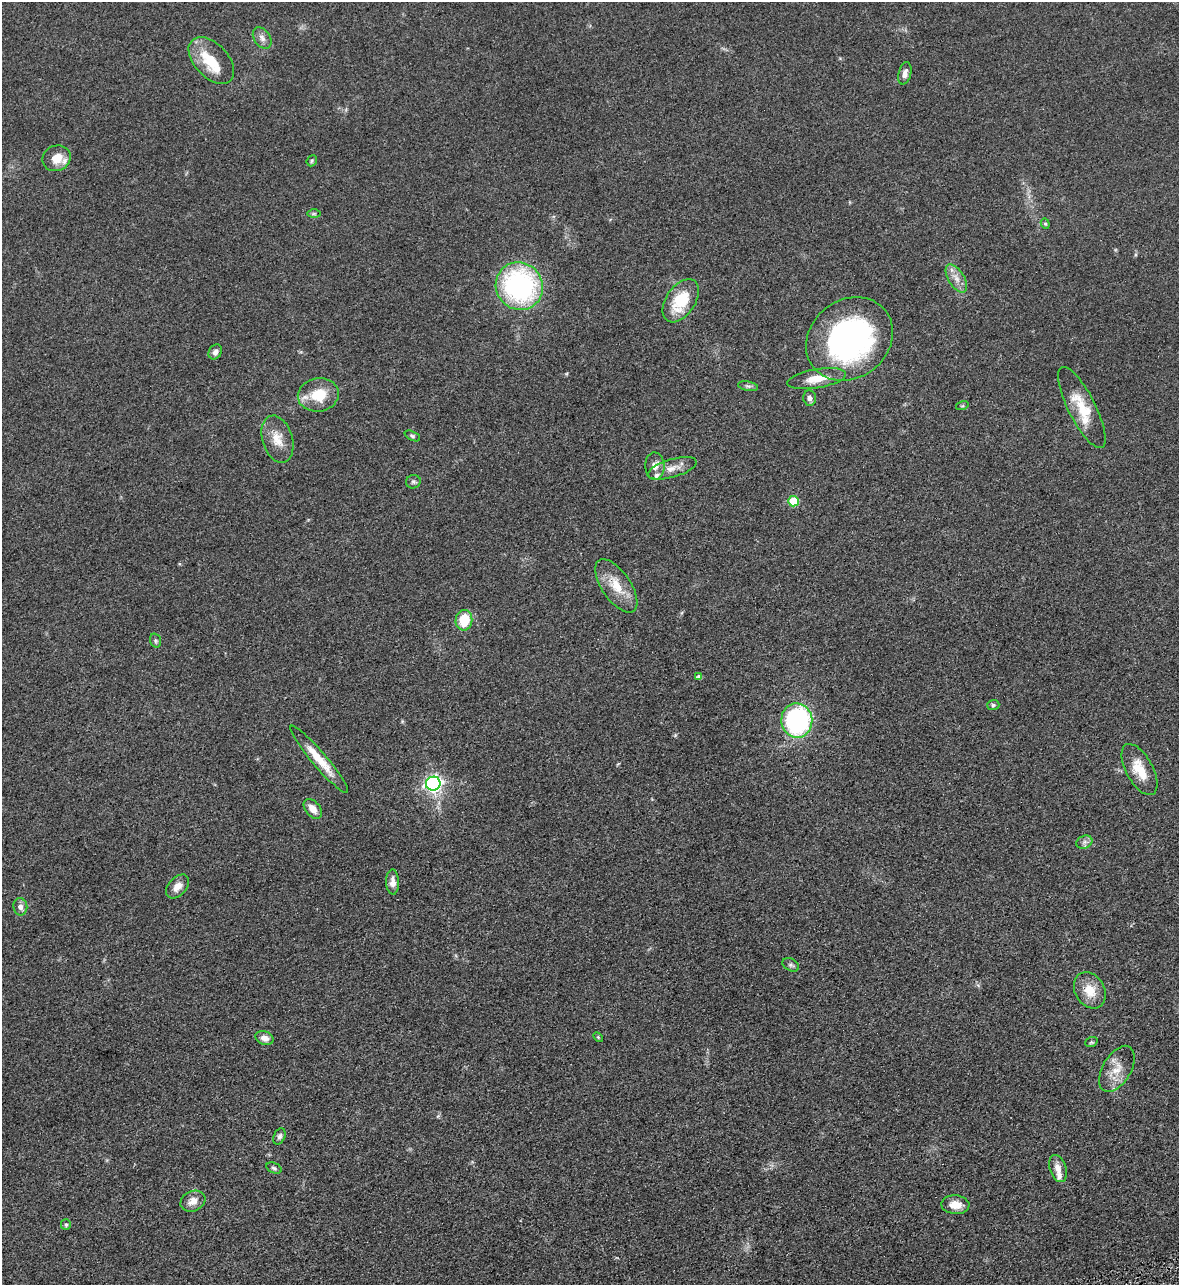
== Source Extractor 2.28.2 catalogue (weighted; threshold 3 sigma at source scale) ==
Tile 6 of 4 x 4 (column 2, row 2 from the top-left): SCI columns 1361-2537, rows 2618-3900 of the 5195 x 5235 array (HDU 1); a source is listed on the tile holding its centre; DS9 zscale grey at full resolution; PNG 1181 x 1287 px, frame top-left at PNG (2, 2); each listed source drawn as its Kron ellipse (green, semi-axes under 4 px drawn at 4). Shown black and unused: <1% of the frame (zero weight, under 3 of 5 exposures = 4% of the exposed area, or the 3 px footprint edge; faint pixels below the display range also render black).
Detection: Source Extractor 2.28.2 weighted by HDU 2 'WHT'; one run over the whole footprint, this tile lists its part. Background 0.047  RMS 0.0063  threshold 0.0284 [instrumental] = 3 sigma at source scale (4.5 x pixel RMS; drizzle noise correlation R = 1.50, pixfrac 1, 0.05/0.05 arcsec/px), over >= 5 px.
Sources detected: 55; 5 inside a brighter listed object's ellipse — not listed separately; the other 50 listed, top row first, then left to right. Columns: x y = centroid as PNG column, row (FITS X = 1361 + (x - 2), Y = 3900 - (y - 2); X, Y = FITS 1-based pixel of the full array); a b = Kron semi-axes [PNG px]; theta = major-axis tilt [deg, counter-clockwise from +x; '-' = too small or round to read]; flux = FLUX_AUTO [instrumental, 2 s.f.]
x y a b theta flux
262 38 12 8 -56 3.3
211 60 28 17 -47 21
905 73 11 6 76 3.3
57 158 14 12 23 9.4
312 161 6 5 - 0.94
314 214 7 4 0 0.96
1045 224 5 4 - 0.82
956 278 16 8 -58 5.3
519 286 24 23 - 110
681 301 24 14 56 24
849 339 46 39 38 160
215 352 8 6 58 2.5
816 379 30 9 9 11
748 386 10 4 -11 1.5
318 395 20 16 9 18
810 398 7 6 - 2.5
962 406 6 4 18 0.75
1082 407 45 13 -63 18
412 436 8 4 -25 1.1
277 439 24 15 -73 10
655 466 14 9 -87 4.1
672 468 25 9 16 6.5
413 482 7 6 - 1.5
794 501 5 5 - 28
616 586 31 14 -56 14
464 620 10 8 82 17
155 641 7 5 -72 1.1
699 677 4 4 - 2.2
993 705 6 5 - 1.1
797 720 17 15 -88 97
319 759 43 7 -50 14
1139 770 28 13 -61 13
433 784 7 7 - 210
313 809 11 7 -50 5.7
1084 842 8 6 22 2
393 882 12 6 -88 4
177 886 14 9 47 5.5
20 907 8 7 - 3.1
791 965 9 6 -29 1.5
1090 990 19 14 -60 11
598 1037 6 3 -45 0.68
264 1038 9 7 -23 4.1
1091 1042 6 5 - 0.99
1117 1069 25 14 60 11
279 1136 8 5 67 1.8
274 1168 8 5 -24 1.4
1058 1168 14 8 -72 5.3
193 1201 13 10 26 5.2
955 1205 14 9 -3 7.4
66 1225 5 5 - 1.2